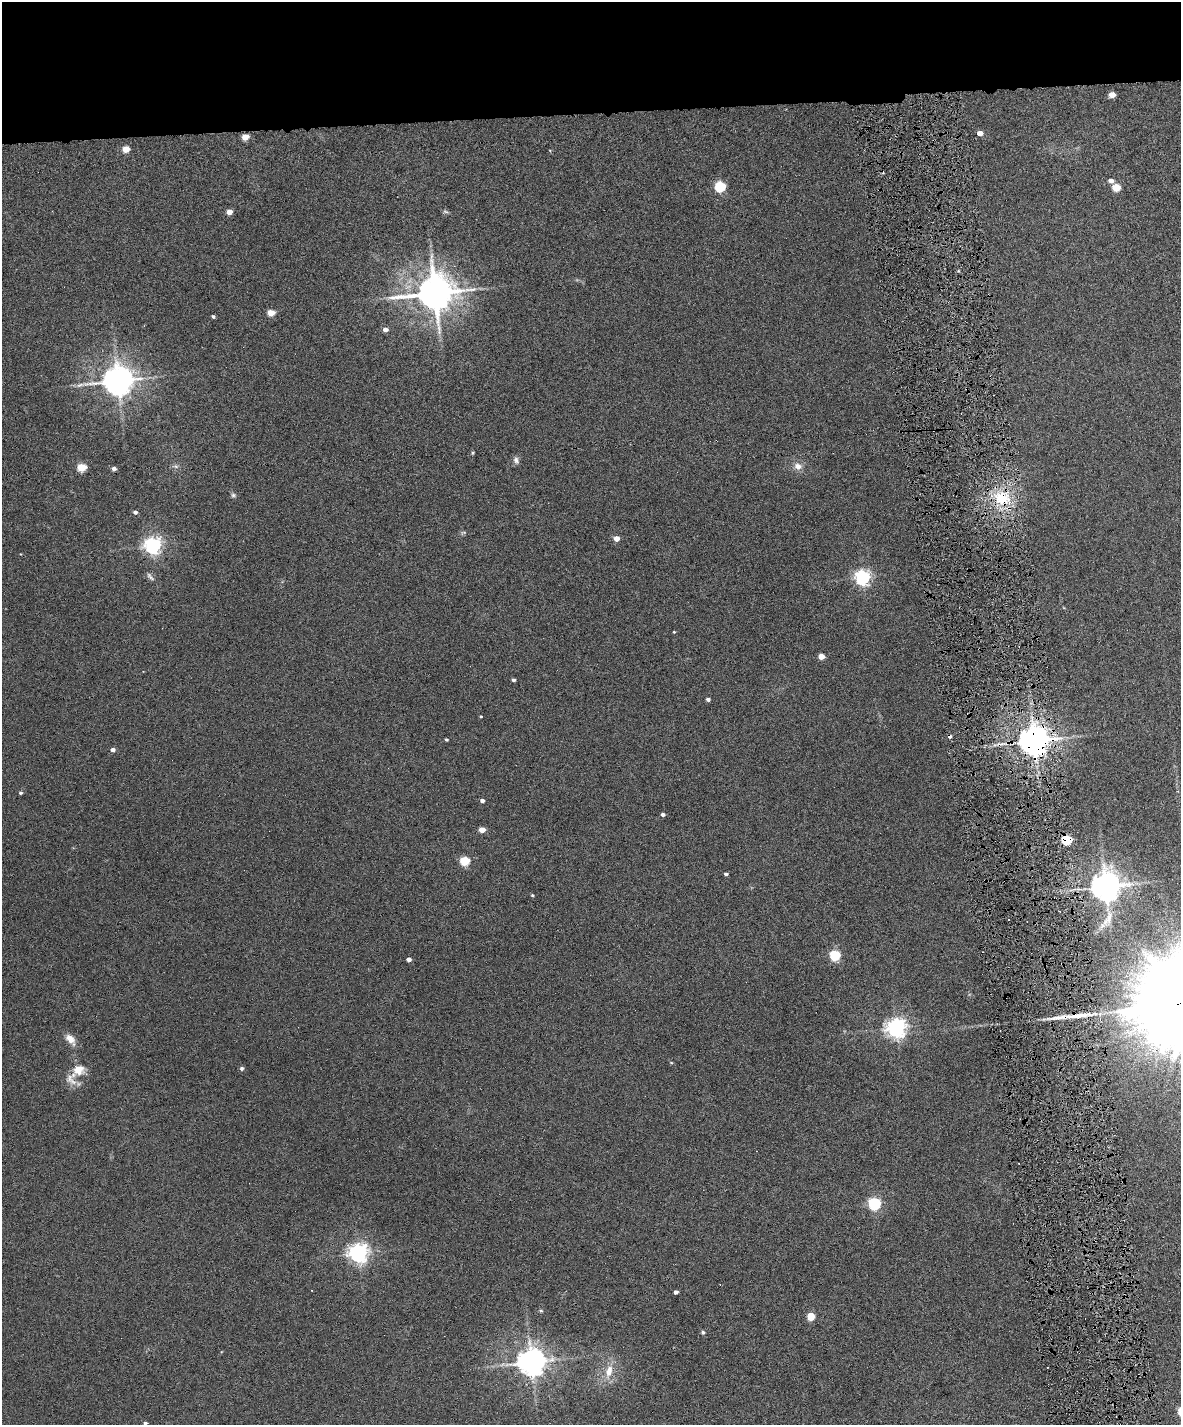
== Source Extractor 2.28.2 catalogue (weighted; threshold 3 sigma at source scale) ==
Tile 2 of 4 x 3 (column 2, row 1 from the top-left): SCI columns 1180-2358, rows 2983-4405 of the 4717 x 4648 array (HDU 1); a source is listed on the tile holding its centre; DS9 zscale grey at full resolution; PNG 1183 x 1427 px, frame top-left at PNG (2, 2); no overlay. Shown black and unused: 8% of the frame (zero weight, under 6 of 12 exposures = <1% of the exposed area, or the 3 px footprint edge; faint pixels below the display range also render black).
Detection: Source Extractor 2.28.2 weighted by HDU 2 'WHT'; one run over the whole footprint, this tile lists its part. Background 0.0853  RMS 0.0036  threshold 0.0149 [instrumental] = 3 sigma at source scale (4.09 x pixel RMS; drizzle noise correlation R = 1.36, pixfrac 0.8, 0.05/0.05 arcsec/px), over >= 5 px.
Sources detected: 69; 6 cosmic-ray / hot-pixel residue — not listed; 1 inside a brighter listed object's ellipse — not listed separately; the other 62 listed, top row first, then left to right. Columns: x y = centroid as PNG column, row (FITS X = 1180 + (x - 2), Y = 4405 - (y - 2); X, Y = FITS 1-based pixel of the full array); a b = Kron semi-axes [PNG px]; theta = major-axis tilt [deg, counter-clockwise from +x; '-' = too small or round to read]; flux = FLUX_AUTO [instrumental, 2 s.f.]
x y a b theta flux
1112 94 5 4 - 4
980 133 4 4 - 3.2
245 137 5 4 - 5.8
126 149 5 4 - 7
1111 181 5 5 - 1.8
720 187 5 5 - 29
1116 187 5 5 - 10
229 212 4 4 - 3.8
445 212 8 4 -9 0.58
435 293 12 11 - 850
271 313 5 4 - 7
213 316 4 3 - 0.57
385 329 5 4 - 1.9
118 381 9 8 - 600
472 453 4 4 - 0.42
516 460 10 7 -70 1.2
798 466 10 8 -15 2.3
82 467 5 4 - 13
114 469 4 4 - 1.3
233 495 7 5 -15 0.65
1002 498 22 17 -14 13
135 512 4 4 - 1
616 538 5 4 - 3.4
153 545 6 6 - 140
150 577 13 5 -49 0.99
863 577 6 6 - 110
674 632 3 3 - 0.29
821 656 5 4 - 4.5
513 680 3 3 - 0.81
708 699 4 3 - 1.1
481 716 3 3 - 0.31
446 740 3 3 - 0.45
1034 740 8 8 - 670
113 750 5 4 - 1.2
20 793 4 4 - 0.61
482 800 4 4 - 1.1
663 814 4 3 - 0.96
482 830 5 4 - 3.8
1067 840 5 5 - 23
464 861 5 5 - 19
726 874 4 3 - 0.76
1106 886 9 8 - 590
532 895 4 3 - 0.36
1108 919 28 11 61 5
1008 920 3 3 - 0.47
835 955 5 5 - 26
409 959 4 4 - 1.5
1074 1016 49 7 8 7.4
896 1028 7 7 - 190
70 1039 15 8 -49 3.2
671 1062 5 3 - 0.29
242 1068 5 5 - 0.71
78 1070 20 15 35 5.6
874 1203 6 5 - 54
358 1253 7 6 - 200
676 1292 4 3 - 1.1
541 1311 5 4 - 0.4
810 1316 6 5 - 8.6
703 1332 5 4 - 0.62
531 1362 8 8 - 480
609 1371 18 9 76 4.8
145 1423 4 3 - 0.68
Overlapping masked pixels (flux is a lower limit): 4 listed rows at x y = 1002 498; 1034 740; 1067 840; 1074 1016